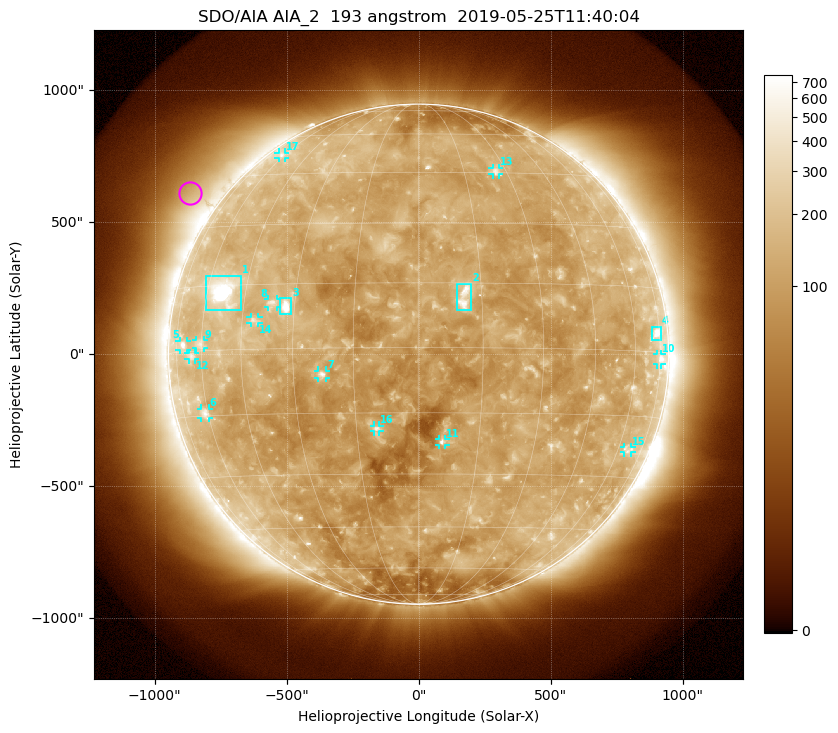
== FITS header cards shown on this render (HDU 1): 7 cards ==
TELESCOP= 'SDO/AIA'
INSTRUME= 'AIA_2'
WAVELNTH=                  193
WAVEUNIT= 'angstrom'
DATE-OBS= '2019-05-25T11:40:04.84'
CTYPE1  = 'HPLN-TAN'
CTYPE2  = 'HPLT-TAN'

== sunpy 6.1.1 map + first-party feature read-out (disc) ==
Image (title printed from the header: SDO/AIA AIA_2  193 angstrom  2019-05-25T11:40:04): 1024 x 1024 px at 2.4 arcsec/px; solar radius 947 arcsec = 395 px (full disc in frame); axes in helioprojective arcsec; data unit not stated in the header (colour bar unlabelled)
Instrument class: DISC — disc imager (sunpy class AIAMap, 193 A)
Bright regions (active regions / flare kernels): reference = the median radial profile (limb darkening/brightening removed); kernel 9 px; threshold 5 sigma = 175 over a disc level ~110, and >= 1.15x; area >= 12 px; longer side >= 9 px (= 22 arcsec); searched inside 0.97 R_sun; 17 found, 17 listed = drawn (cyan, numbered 1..; 13 of them under ~33 arcsec drawn as corner ticks so the feature stays visible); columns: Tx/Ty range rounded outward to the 5 arcsec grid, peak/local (2 s.f.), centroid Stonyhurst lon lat
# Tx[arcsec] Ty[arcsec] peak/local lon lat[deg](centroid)
1 -810..-675 165..300 26 -53 +14
2 145..200 165..270 6.6 +11 +12
3 -525..-480 150..210 9.2 -32 +10
4 880..920 55..105 5.3 +72 +4
5 -905..-875 15..50 3.8 -70 +2
6 -825..-795 -245..-205 3.8 -61 -14
7 -380..-350 -90..-60 5.1 -23 -6
8 -570..-535 180..210 3.6 -36 +11
9 -845..-810 25..55 3 -61 +2
10 905..920 -40..0 3.7 +74 -2
11 80..100 -345..-320 4.3 +6 -22
12 -870..-845 -20..5 2.9 -65 -1
13 280..305 680..705 3.3 +26 +46
14 -635..-605 115..140 3.2 -41 +7
15 780..810 -375..-350 2.5 +65 -23
16 -170..-145 -295..-270 3.4 -10 -19
17 -530..-505 745..765 2.4 -62 +52
Off-limb structures (1.02-1.3 R_sun): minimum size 162 px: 5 found; the strongest spans PA ~35..70 deg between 1.02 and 1.3 R_sun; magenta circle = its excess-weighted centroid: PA ~55 deg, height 1.12 R_sun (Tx ~-865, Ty ~610 arcsec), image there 2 x the reference